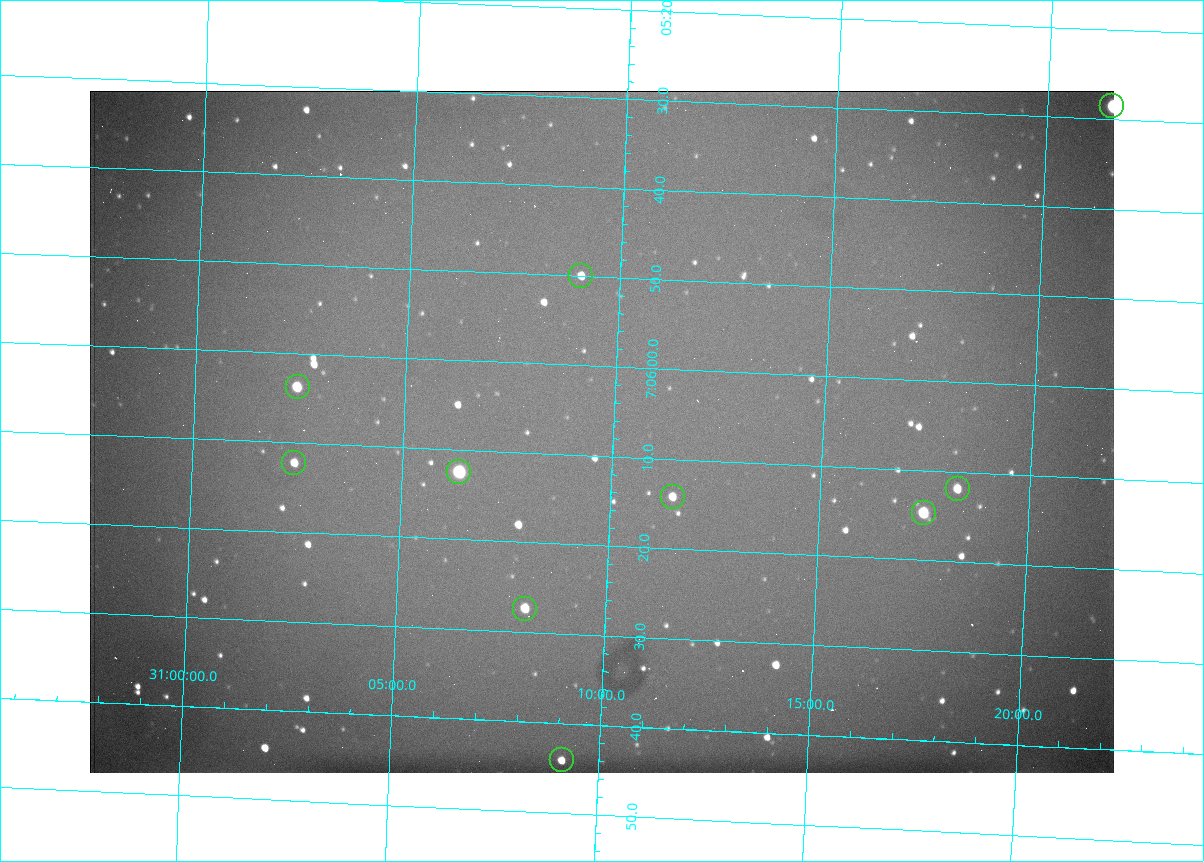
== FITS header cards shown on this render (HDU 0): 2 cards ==
NAXIS1  =                 1024 /fastest changing axis
NAXIS2  =                  682 /next to fastest changing axis

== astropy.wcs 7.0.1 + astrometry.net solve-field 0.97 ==
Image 1024 x 682 px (HDU 0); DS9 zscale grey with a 90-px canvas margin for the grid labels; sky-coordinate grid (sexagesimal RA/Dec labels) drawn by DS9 from the SOLVED WCS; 10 Tycho-2 reference stars matched to detected sources circled (green)
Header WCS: RA---TAN/DEC--TAN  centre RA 07:06:07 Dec +31:10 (106.53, +31.16 deg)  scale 1.44 arcsec/px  FOV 24.5' x 16.3'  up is -93 deg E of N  parity flipped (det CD > 0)
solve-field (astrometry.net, Tycho-2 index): VERIFIED the header's WCS against the Tycho-2 star catalogue (10 matches, 0 conflicts) and refined it, rather than solving blind
Solved WCS: RA---TAN-SIP/DEC--TAN-SIP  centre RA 07:06:07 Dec +31:10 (106.53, +31.16 deg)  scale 1.43 arcsec/px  FOV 24.4' x 16.3'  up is -92 deg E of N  parity flipped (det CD > 0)
The solver's refit moves the header's centre by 0.63 arcsec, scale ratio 0.9966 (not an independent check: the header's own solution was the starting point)
Tycho-2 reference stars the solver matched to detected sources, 10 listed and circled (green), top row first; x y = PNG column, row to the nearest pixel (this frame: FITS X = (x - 90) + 1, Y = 682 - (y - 91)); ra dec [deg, ICRS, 3 dp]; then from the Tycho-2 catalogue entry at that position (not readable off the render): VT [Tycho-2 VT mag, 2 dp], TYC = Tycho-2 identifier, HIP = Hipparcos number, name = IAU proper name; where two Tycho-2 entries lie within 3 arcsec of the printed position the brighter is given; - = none
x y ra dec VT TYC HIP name
1112 106 106.369 +31.359 8.79 2438-636-1 - -
581 276 106.458 +31.151 12.35 2438-728-1 - -
298 387 106.516 +31.041 10.39 2438-398-1 - -
294 463 106.551 +31.041 11.84 2438-663-1 - -
459 472 106.552 +31.106 9.20 2438-180-1 - -
958 489 106.550 +31.305 11.61 2438-184-1 - -
673 497 106.559 +31.192 11.79 2438-1039-1 - -
924 513 106.562 +31.292 10.01 2438-106-1 - -
525 609 106.614 +31.135 11.36 2438-550-1 - -
562 760 106.684 +31.152 11.76 2438-931-1 - -